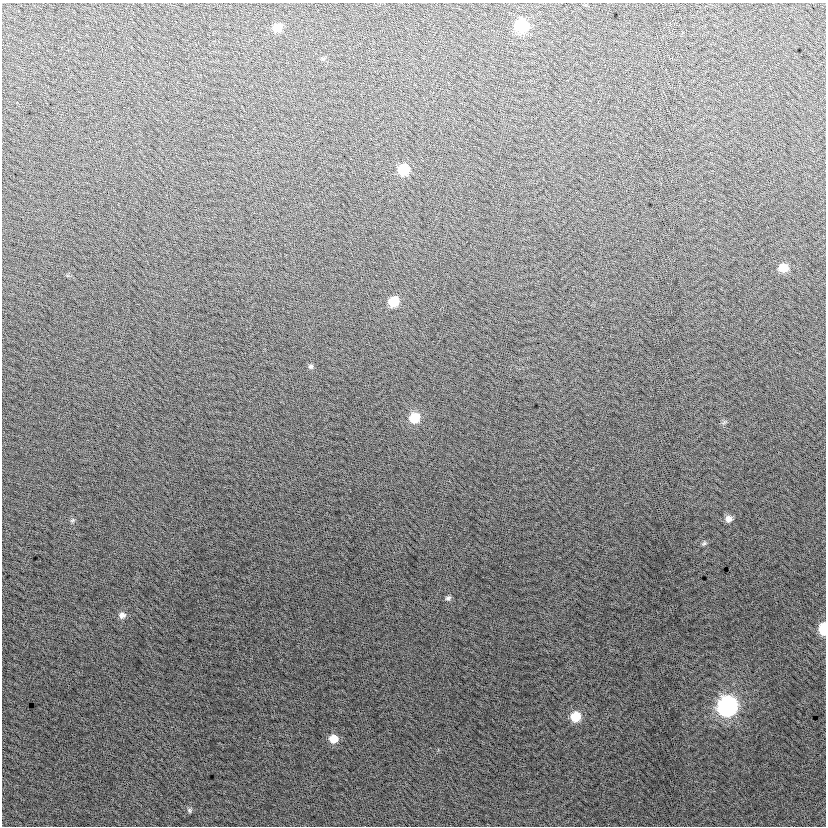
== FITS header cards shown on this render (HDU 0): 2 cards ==
NAXIS1  =                  824
NAXIS2  =                  824

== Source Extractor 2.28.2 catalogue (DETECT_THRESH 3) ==
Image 824 x 824 px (HDU 0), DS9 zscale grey, 1 PNG px = 1 image px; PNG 828 x 828 px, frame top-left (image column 1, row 824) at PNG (2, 3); no overlay
Background 2.55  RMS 13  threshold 40.1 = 3 sigma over >= 5 px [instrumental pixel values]
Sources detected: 18; all 18 listed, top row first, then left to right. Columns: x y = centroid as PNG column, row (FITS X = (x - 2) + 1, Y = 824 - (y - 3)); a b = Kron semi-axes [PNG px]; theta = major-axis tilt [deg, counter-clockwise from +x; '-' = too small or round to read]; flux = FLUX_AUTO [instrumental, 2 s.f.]
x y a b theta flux
522 26 9 9 - 58000
277 28 8 8 - 12000
323 59 6 4 71 1200
403 170 9 9 - 26000
783 268 9 8 - 13000
393 302 9 8 - 20000
311 367 7 6 - 1900
414 418 10 10 - 18000
729 519 8 8 - 5100
72 520 7 5 22 1600
704 543 8 5 31 1900
448 598 7 6 - 2400
122 615 9 9 - 4500
823 629 9 6 90 31000
727 706 10 10 - 270000
575 717 9 9 - 19000
333 739 9 8 - 12000
189 810 7 6 - 1900
At the frame edge (FLAGS 8, measured only in part): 1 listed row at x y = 823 629